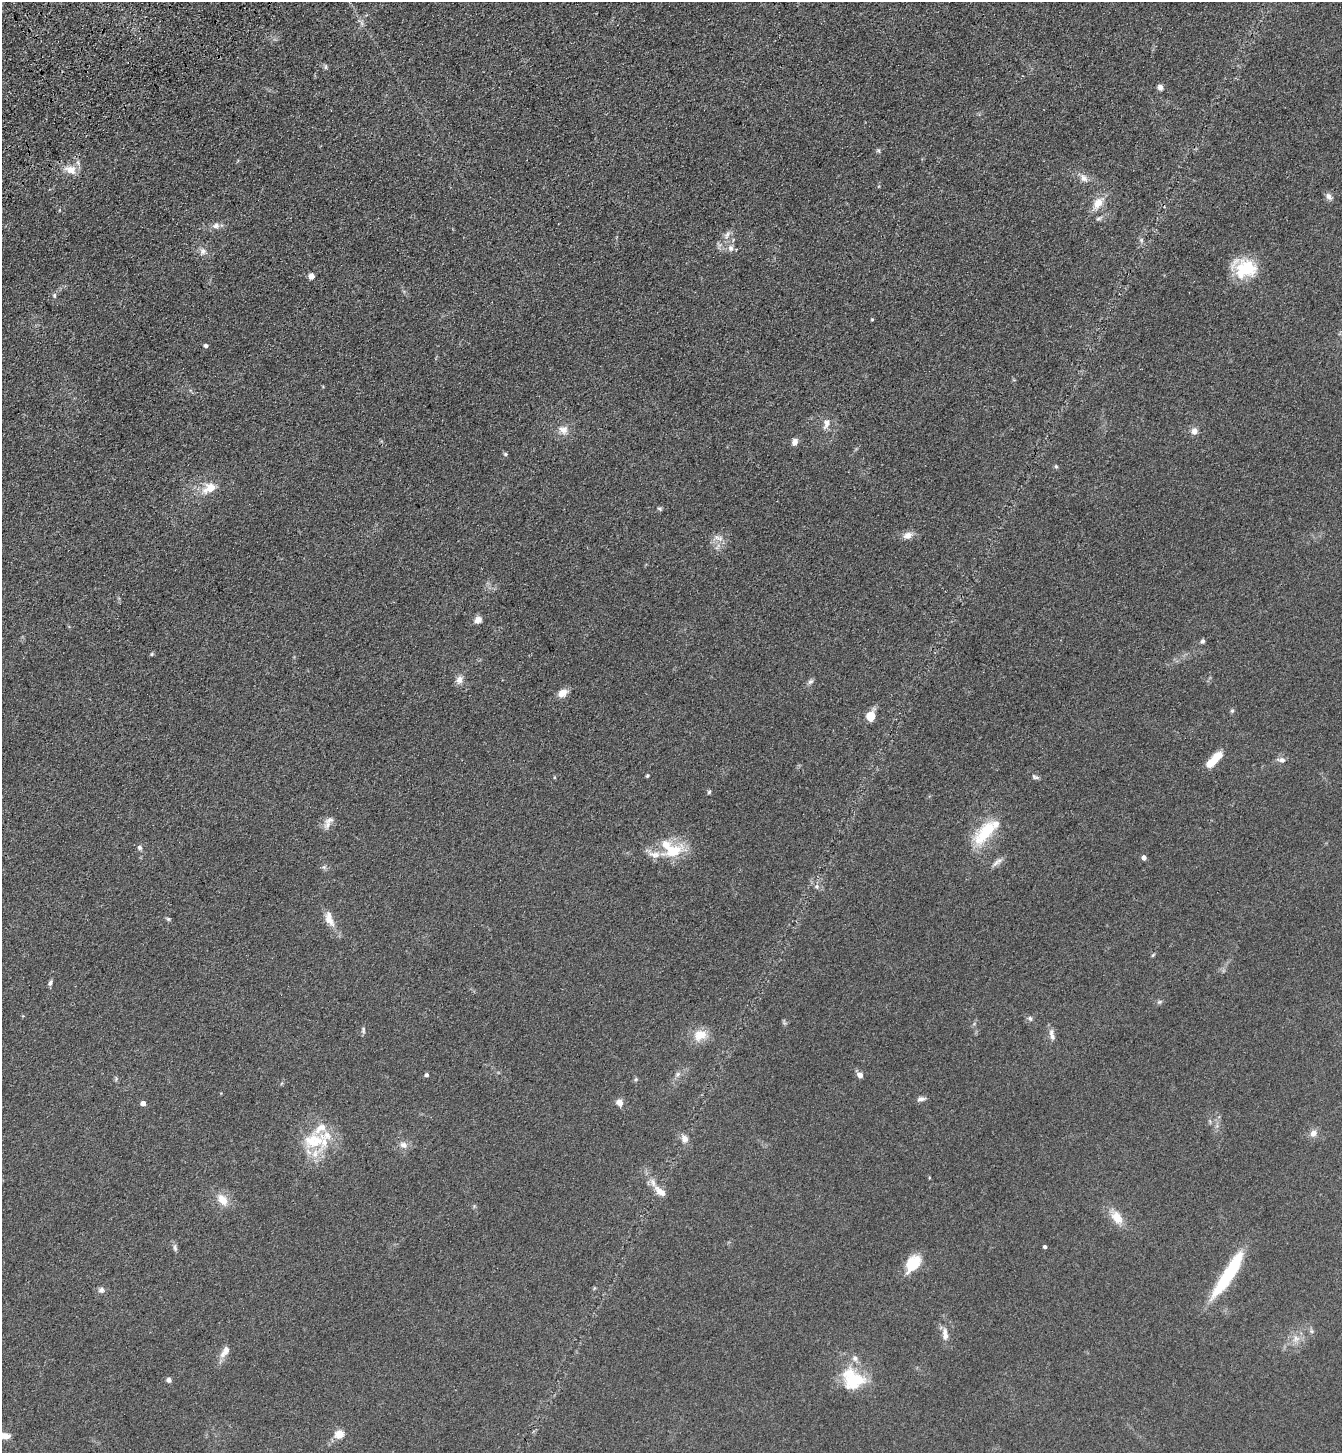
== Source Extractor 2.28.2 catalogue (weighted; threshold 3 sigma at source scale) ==
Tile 11 of 4 x 4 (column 3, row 3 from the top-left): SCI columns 2913-4252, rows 1557-3007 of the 5960 x 6015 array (HDU 1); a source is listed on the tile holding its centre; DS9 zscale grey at full resolution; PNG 1344 x 1455 px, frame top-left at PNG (2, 2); no overlay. Shown black and unused: <1% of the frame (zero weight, under 3 of 4 exposures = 6% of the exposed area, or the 3 px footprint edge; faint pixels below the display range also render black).
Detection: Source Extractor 2.28.2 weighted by HDU 2 'WHT'; one run over the whole footprint, this tile lists its part. Background 0.0854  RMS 0.0083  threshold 0.0375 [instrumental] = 3 sigma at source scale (4.5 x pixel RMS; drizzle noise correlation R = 1.50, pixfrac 1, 0.05/0.05 arcsec/px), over >= 5 px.
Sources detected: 97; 11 inside a brighter listed object's ellipse — not listed separately; the other 86 listed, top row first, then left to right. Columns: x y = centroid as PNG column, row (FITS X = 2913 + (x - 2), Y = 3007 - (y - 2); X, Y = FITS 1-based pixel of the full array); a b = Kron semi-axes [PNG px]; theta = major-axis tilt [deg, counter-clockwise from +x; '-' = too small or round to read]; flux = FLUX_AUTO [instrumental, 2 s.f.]
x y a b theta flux
325 67 8 4 90 1.4
1160 87 7 6 - 3.1
878 150 7 5 -54 1.2
71 170 15 10 -17 9.9
1084 178 12 8 -51 4.7
1329 196 10 7 -50 3.5
1098 203 19 11 54 11
1098 218 10 5 25 2
216 225 10 7 36 3.8
727 235 14 6 65 4.4
1141 240 6 5 - 1.6
731 248 9 8 - 3.9
203 251 10 10 - 4.3
1245 269 25 20 -8 37
311 276 4 4 - 10
54 295 7 5 -90 1.5
872 319 3 3 - 0.84
205 345 4 4 - 2.3
827 423 15 8 73 5.7
563 430 13 11 -31 7.2
1194 431 9 8 - 4
795 442 8 6 65 4.4
505 454 6 5 - 1.2
1056 466 5 5 - 1.1
210 488 13 8 26 16
660 509 6 5 - 1.3
908 535 12 9 21 5.9
720 538 9 8 - 4.7
478 620 8 7 - 5
1202 641 5 4 - 2.1
152 654 5 4 - 1.1
459 680 10 9 - 4.9
810 682 8 6 42 2.3
563 693 10 7 27 8
1232 711 5 5 - 1.3
870 716 10 8 76 14
1214 760 19 7 46 19
1281 760 12 7 -7 3.8
647 775 4 4 - 1.1
554 777 5 3 - 0.79
1035 777 10 5 -26 2
709 792 5 5 - 1.3
328 824 15 9 63 5.2
985 833 41 18 51 34
140 847 7 6 - 2.2
674 851 33 15 19 27
1144 857 4 4 - 4.6
997 862 18 6 38 4
324 867 5 5 - 1.6
817 886 7 4 -90 1.6
168 919 6 5 - 1.3
329 920 21 10 -48 8.7
1153 955 6 3 45 0.97
50 983 8 5 63 2.1
1159 1002 6 5 - 1.4
1030 1018 7 6 - 1.9
363 1030 9 4 -86 1.6
700 1035 19 15 20 13
1052 1036 11 7 -65 3.8
678 1074 9 5 49 2.5
426 1075 4 4 - 2.4
860 1075 8 6 -42 3.6
636 1079 6 4 46 1.1
921 1099 11 6 8 3
619 1102 6 6 - 6.6
143 1103 4 4 - 5.8
1313 1133 9 8 - 4.7
684 1139 10 8 -53 4.9
313 1141 36 25 -5 38
403 1145 11 8 -24 4.9
660 1191 16 8 -39 8
222 1200 16 10 -53 11
1117 1217 17 10 -56 13
1045 1247 4 3 - 2.2
175 1248 10 5 -80 2.3
913 1263 19 11 53 24
1228 1274 57 11 57 58
101 1290 7 6 - 3.5
1311 1331 7 4 -70 1.5
945 1332 12 8 -75 4.6
1296 1339 10 9 - 6
225 1351 19 8 56 7
853 1379 30 24 -41 38
169 1380 6 5 - 2.8
340 1434 5 5 - 32
6 1436 11 7 11 6.3